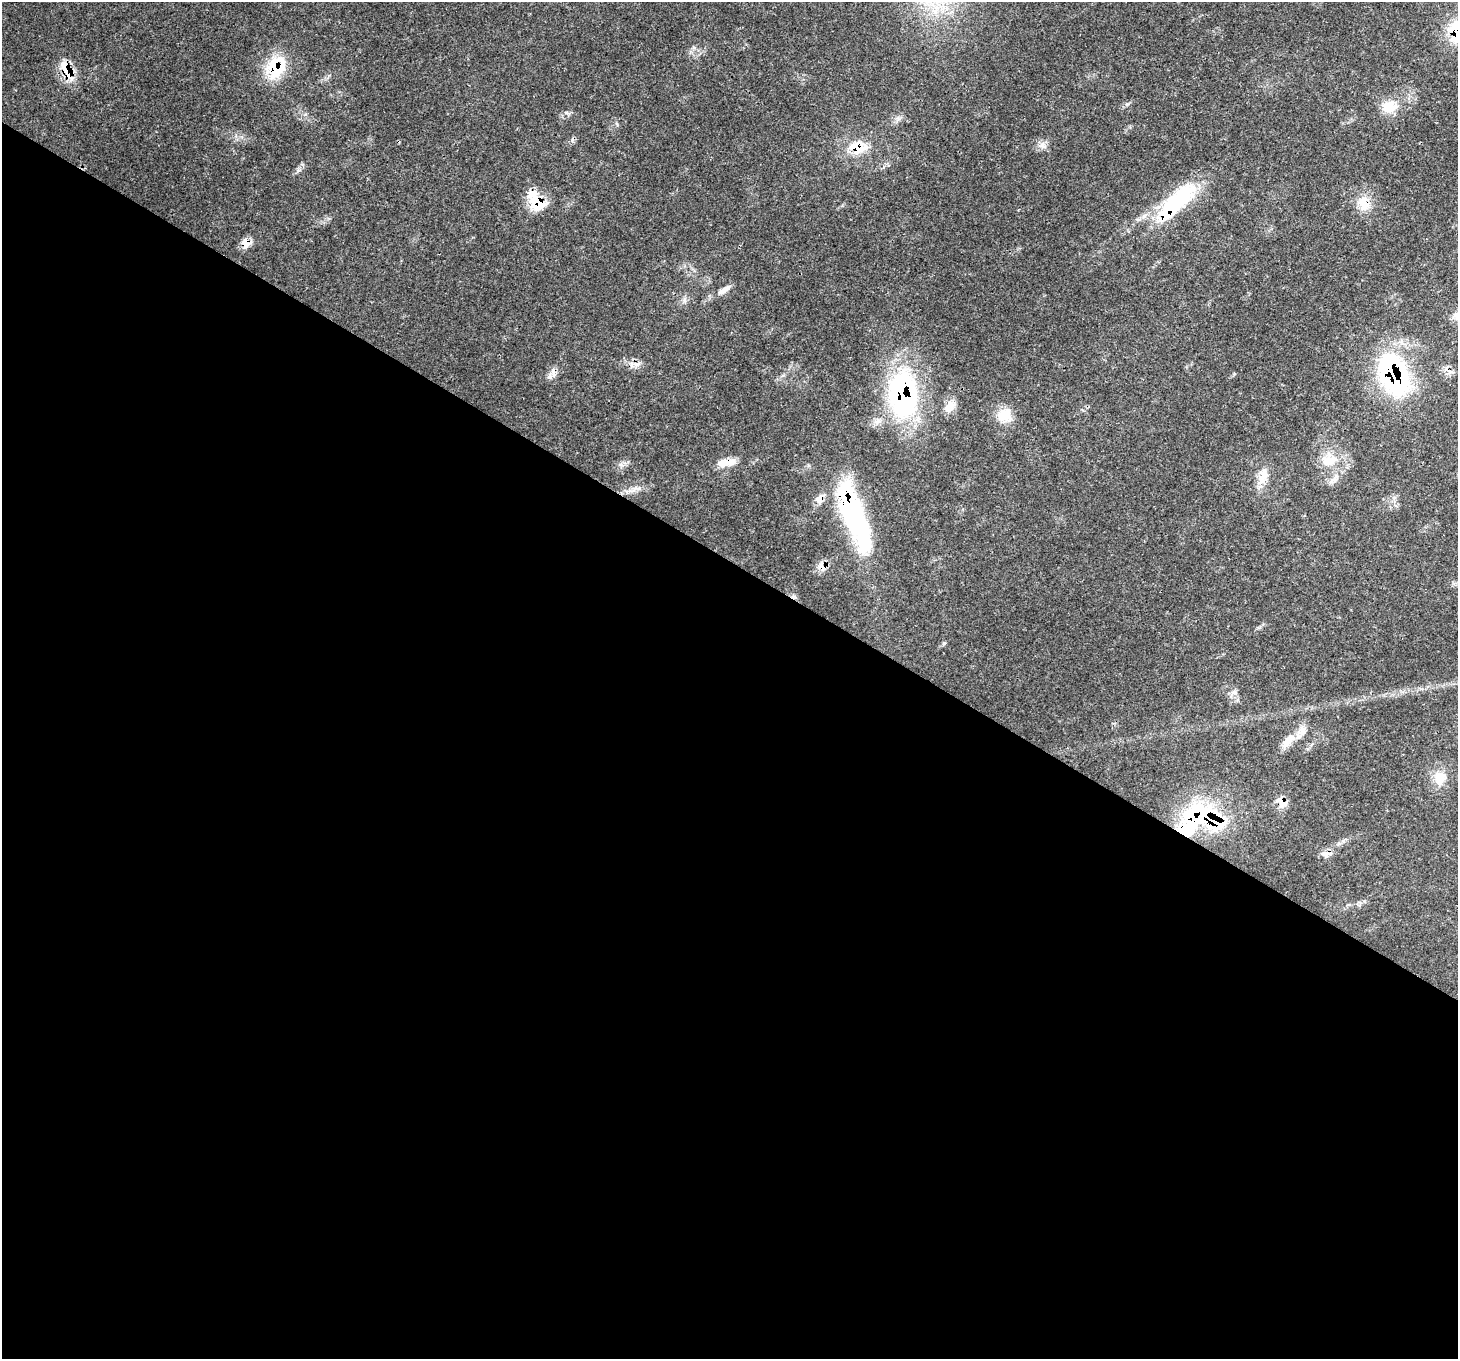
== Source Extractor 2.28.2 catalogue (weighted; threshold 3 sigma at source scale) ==
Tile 14 of 4 x 4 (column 2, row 4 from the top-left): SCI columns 1535-2990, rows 356-1712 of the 5976 x 6068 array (HDU 1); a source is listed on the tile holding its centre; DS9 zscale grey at full resolution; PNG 1460 x 1361 px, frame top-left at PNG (2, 2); no overlay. Shown black and unused: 59% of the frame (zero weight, under 3 of 4 exposures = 8% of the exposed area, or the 3 px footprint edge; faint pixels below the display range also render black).
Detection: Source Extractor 2.28.2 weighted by HDU 2 'WHT'; one run over the whole footprint, this tile lists its part. Background 0.0539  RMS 0.0029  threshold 0.0129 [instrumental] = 3 sigma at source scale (4.5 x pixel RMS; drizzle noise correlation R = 1.50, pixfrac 1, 0.0396/0.0396 arcsec/px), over >= 5 px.
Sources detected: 42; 1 inside a brighter object's white glare — not listed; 5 inside a brighter listed object's ellipse — not listed separately; the other 36 listed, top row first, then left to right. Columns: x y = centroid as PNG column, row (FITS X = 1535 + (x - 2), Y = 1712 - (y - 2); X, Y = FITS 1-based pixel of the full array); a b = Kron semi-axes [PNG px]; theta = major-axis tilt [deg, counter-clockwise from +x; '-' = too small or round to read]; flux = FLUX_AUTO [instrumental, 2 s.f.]
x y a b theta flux
1457 31 29 22 83 15
276 67 31 23 62 14
67 72 32 11 -51 6.3
1127 104 6 5 - 0.55
1389 106 23 17 19 6.5
617 124 6 4 -71 0.41
1043 145 11 9 -78 1.8
858 147 25 17 2 8.3
536 201 27 16 -52 8.7
1364 203 23 17 -89 6.1
1174 204 67 18 47 28
246 243 12 12 - 2.7
724 290 22 7 33 2.5
685 300 9 4 82 0.83
636 364 14 6 3 1.9
1449 371 20 7 -32 1.9
553 373 14 9 -89 1.9
1394 375 52 31 -67 50
903 394 56 32 -86 57
950 406 18 10 48 3
1004 415 21 20 - 5.8
1329 460 26 20 18 7.8
725 462 26 9 6 4.3
1263 476 28 13 76 4.9
635 488 13 9 31 2.1
819 499 18 10 58 2.5
848 504 61 27 -77 37
822 567 16 9 -60 2.4
944 643 7 4 52 0.49
1234 692 10 7 -9 1.3
1303 731 14 10 -68 2.4
1286 742 16 13 74 3.1
1440 778 21 17 74 5.2
1282 802 18 12 -50 3.1
1193 817 38 24 49 30
1326 854 16 9 0 2
Overlapping masked pixels (flux is a lower limit): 17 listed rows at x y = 1457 31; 276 67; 67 72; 858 147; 536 201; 1364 203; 1174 204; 246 243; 1449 371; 1394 375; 903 394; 725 462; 819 499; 848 504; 822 567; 1282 802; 1193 817
Isophote crosses this tile's border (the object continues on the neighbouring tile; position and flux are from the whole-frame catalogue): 1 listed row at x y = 1457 31
Unlisted compact peaks at least as high as the median listed source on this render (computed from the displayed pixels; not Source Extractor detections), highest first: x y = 898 119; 298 170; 566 113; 1234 374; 1343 841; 628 462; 694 48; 305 114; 1260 627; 1364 901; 1421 689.